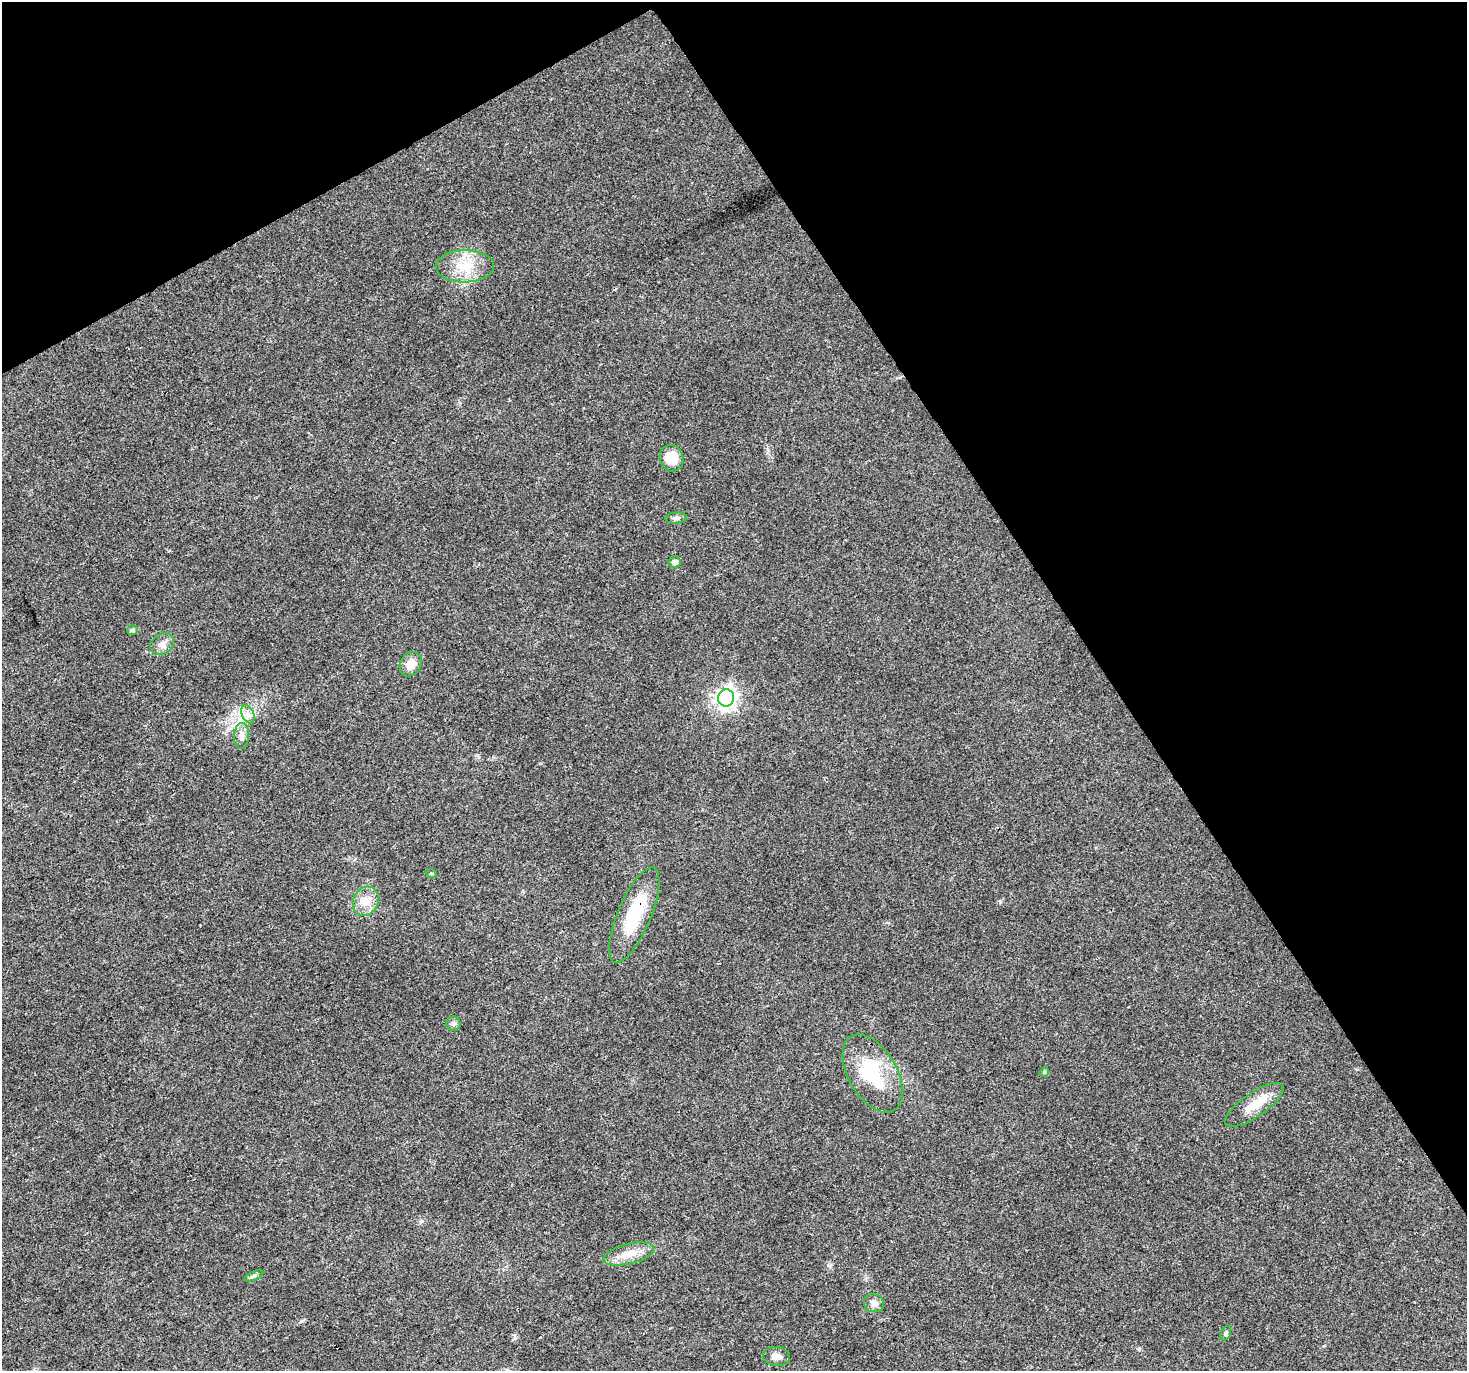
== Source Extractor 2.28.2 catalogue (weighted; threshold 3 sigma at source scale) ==
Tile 3 of 4 x 4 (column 3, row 1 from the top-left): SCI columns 2929-4393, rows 4221-5589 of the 5861 x 5766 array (HDU 1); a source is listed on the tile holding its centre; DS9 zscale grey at full resolution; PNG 1469 x 1373 px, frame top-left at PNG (2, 2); each listed source drawn as its Kron ellipse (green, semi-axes under 4 px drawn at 4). Shown black and unused: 31% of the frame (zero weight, under 3 of 4 exposures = <1% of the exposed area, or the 3 px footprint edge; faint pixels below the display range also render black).
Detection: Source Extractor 2.28.2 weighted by HDU 2 'WHT'; one run over the whole footprint, this tile lists its part. Background 0.0257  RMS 0.0034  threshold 0.0154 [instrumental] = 3 sigma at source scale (4.5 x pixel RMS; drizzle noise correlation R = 1.50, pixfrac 1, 0.0396/0.0396 arcsec/px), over >= 5 px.
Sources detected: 24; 1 inside a brighter object's white glare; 1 cosmic-ray / hot-pixel residue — neither listed nor drawn; the other 22 listed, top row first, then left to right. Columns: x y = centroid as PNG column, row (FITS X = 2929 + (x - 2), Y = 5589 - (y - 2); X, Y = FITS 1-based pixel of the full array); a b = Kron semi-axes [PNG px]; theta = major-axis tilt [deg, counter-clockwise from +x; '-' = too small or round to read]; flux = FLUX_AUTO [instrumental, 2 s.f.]
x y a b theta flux
465 266 29 16 1 9.6
671 458 13 11 -71 6.9
676 518 11 5 4 1
675 562 6 6 - 1.7
132 630 5 5 - 0.91
162 644 12 10 38 2.5
411 664 13 10 58 3.8
726 698 8 8 - 170
248 714 10 6 -65 1.6
241 736 13 7 87 1.9
431 873 6 3 -18 0.37
366 901 15 12 64 4.4
634 915 51 16 67 19
454 1023 7 7 - 0.89
1044 1072 5 4 - 0.42
873 1073 43 24 -60 20
1254 1105 34 12 34 7.1
629 1254 26 10 14 5.1
254 1276 10 4 22 0.79
874 1303 10 9 - 2
1226 1333 8 5 68 0.69
776 1356 14 9 -10 2.3
Overlapping masked pixels (flux is a lower limit): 1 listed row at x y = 634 915
Unlisted compact peaks at least as high as the median listed source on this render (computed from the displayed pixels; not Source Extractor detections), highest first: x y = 515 1338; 1000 902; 1139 1349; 301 1321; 828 1265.